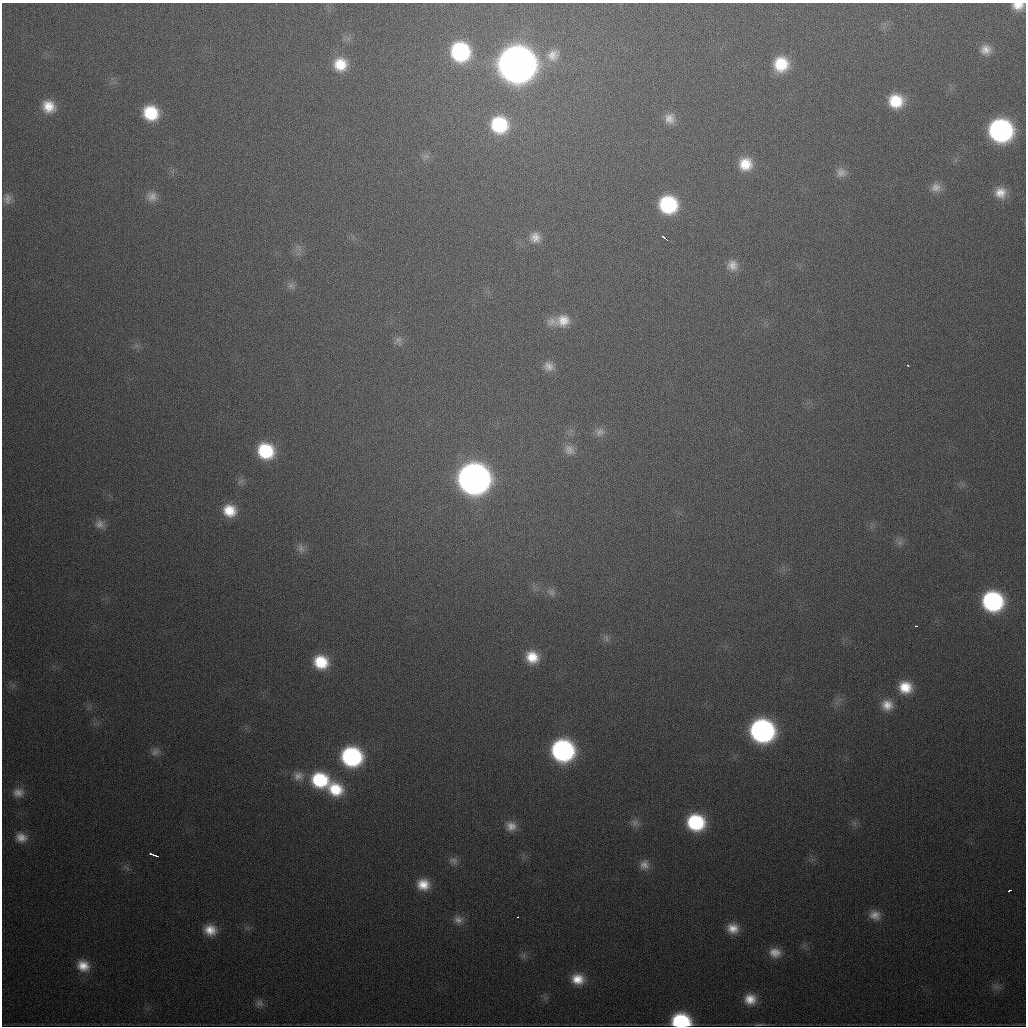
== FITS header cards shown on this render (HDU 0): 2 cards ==
NAXIS1  =                 1024
NAXIS2  =                 1024

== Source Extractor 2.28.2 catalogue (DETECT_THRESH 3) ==
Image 1024 x 1024 px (HDU 0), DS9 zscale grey, 1 PNG px = 1 image px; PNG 1028 x 1028 px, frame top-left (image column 1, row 1024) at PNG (2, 3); no overlay
Background 481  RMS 17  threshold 50.6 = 3 sigma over >= 5 px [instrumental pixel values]
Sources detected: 79; all 79 listed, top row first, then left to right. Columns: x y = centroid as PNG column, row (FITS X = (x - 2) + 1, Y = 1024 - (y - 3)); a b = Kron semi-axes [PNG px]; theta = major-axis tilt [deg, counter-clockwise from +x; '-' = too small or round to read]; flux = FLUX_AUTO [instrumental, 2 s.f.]
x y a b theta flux
1018 6 13 9 0 1.4e+04
986 50 13 13 - 1.2e+04
460 52 16 15 - 1.4e+05
553 55 19 16 46 1.9e+04
340 64 16 15 - 3.0e+04
516 64 18 18 - 3.0e+06
781 64 15 14 - 4.1e+04
896 101 15 14 - 3.9e+04
49 106 16 14 -38 2.3e+04
151 113 14 13 - 5.0e+04
670 119 14 13 - 1.2e+04
499 125 18 18 - 8.4e+04
1001 130 16 15 - 3.5e+05
426 156 11 7 4 5.2e+03
745 164 14 14 - 2.6e+04
841 172 13 12 - 8.7e+03
936 188 14 12 -5 1.0e+04
1000 193 15 14 - 1.7e+04
152 196 14 13 - 1.1e+04
7 199 15 12 -89 9.8e+03
668 205 15 15 - 1.1e+05
535 237 16 15 - 1.6e+04
665 238 4 2 - 7.5e+03
732 265 14 13 - 1.2e+04
291 286 11 9 -30 6.0e+03
563 320 21 16 19 2.4e+04
398 341 14 11 77 6.8e+03
908 365 3 2 - 2.0e+03
548 366 13 12 - 1.0e+04
599 432 13 12 - 8.5e+03
569 450 16 13 -45 1.1e+04
266 451 16 14 -31 6.9e+04
473 479 18 17 - 1.4e+06
241 481 10 6 30 3.9e+03
229 511 15 13 -24 2.8e+04
100 524 14 12 -28 9.5e+03
899 543 9 7 0 4.8e+03
301 548 14 9 -80 7.3e+03
551 592 13 10 -25 7.1e+03
993 601 15 14 - 2.0e+05
916 626 3 2 - 3.1e+03
606 638 11 5 -79 4.1e+03
532 657 15 13 -30 2.6e+04
321 662 16 14 -26 4.2e+04
905 687 15 14 - 2.8e+04
887 705 14 13 - 1.6e+04
762 731 16 15 - 4.0e+05
563 750 16 15 - 2.9e+05
155 752 13 10 35 6.6e+03
351 757 15 14 - 1.8e+05
298 776 15 13 6 1.2e+04
320 780 18 15 -17 7.6e+04
335 789 17 14 -25 4.1e+04
18 793 14 12 -2 1.1e+04
635 822 11 11 - 6.7e+03
696 822 15 14 - 9.7e+04
854 823 9 5 -59 3.3e+03
511 826 14 13 - 1.2e+04
21 837 15 12 -11 1.3e+04
151 854 4 3 - 2.4e+03
155 855 5 2 - 3.0e+03
453 861 13 9 -15 6.8e+03
644 865 14 12 65 1.0e+04
127 868 9 3 -45 2.4e+03
423 884 14 13 - 2.1e+04
1010 890 4 3 - 2.9e+03
875 915 14 12 -25 1.2e+04
517 917 3 2 - 1.6e+03
458 920 13 11 -3 8.8e+03
733 928 15 13 -13 1.7e+04
210 930 14 12 -14 1.9e+04
775 953 15 12 -15 1.4e+04
524 956 9 4 81 3.0e+03
83 966 16 14 -30 2.0e+04
578 979 16 13 -9 2.2e+04
750 999 14 13 - 1.9e+04
259 1003 11 10 - 6.3e+03
681 1021 15 11 -3 1.1e+05
759 1024 15 3 4 2.7e+03
At the frame edge (FLAGS 8, measured only in part): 2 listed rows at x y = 1018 6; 681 1021